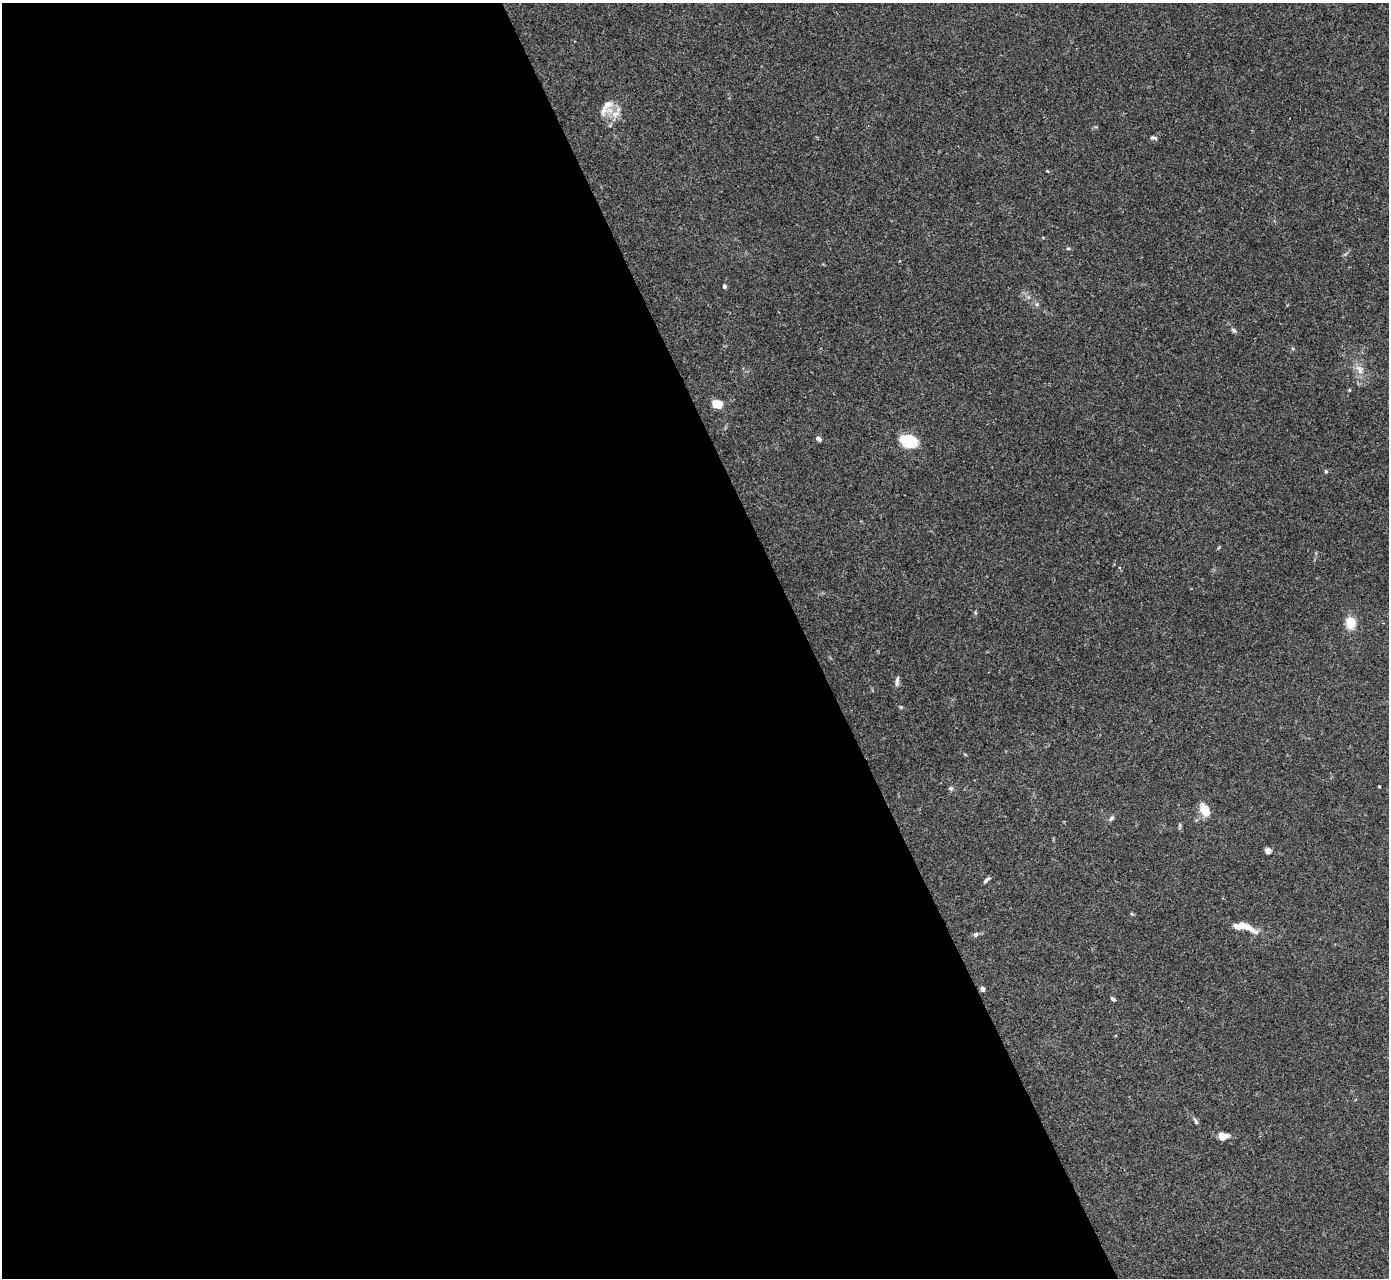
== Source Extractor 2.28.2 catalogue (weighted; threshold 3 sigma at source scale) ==
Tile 9 of 4 x 4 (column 1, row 3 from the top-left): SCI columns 4-1390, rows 1560-2835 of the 5553 x 5542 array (HDU 1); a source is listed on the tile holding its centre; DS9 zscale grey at full resolution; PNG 1391 x 1280 px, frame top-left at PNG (2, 3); no overlay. Shown black and unused: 58% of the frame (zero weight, under 3 of 4 exposures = <1% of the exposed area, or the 3 px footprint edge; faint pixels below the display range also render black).
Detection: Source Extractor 2.28.2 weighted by HDU 2 'WHT'; one run over the whole footprint, this tile lists its part. Background 0.0392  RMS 0.0028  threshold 0.0126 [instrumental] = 3 sigma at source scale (4.5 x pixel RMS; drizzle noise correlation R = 1.50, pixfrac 1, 0.05/0.05 arcsec/px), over >= 5 px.
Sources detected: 29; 2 inside a brighter listed object's ellipse — not listed separately; the other 27 listed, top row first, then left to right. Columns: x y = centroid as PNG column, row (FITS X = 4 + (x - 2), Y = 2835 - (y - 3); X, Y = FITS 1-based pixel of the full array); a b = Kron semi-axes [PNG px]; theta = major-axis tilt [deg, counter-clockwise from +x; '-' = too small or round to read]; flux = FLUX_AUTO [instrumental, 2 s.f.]
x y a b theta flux
607 104 13 10 27 2.3
615 114 13 9 24 2.5
1153 137 8 4 -4 0.59
1068 248 5 3 - 0.29
724 286 5 5 - 0.44
1037 304 6 4 17 0.38
1234 330 8 5 -28 0.56
1359 369 16 7 -55 2.1
717 404 10 9 - 3.3
819 439 6 5 - 0.83
908 441 17 12 -18 10
1326 471 5 4 - 0.37
1351 623 9 7 -76 7.1
897 682 12 5 80 0.99
1379 786 3 2 - 0.23
951 788 6 5 - 0.54
1205 810 16 9 -61 3.8
1111 818 8 5 42 0.68
1268 851 8 6 -51 0.85
986 880 10 4 45 0.62
1132 914 6 3 -18 0.29
1248 927 23 7 -32 3.2
975 934 6 5 - 0.72
982 989 5 4 - 0.93
1113 999 6 4 -40 0.59
1196 1121 9 4 -66 0.6
1223 1136 10 8 4 2.4